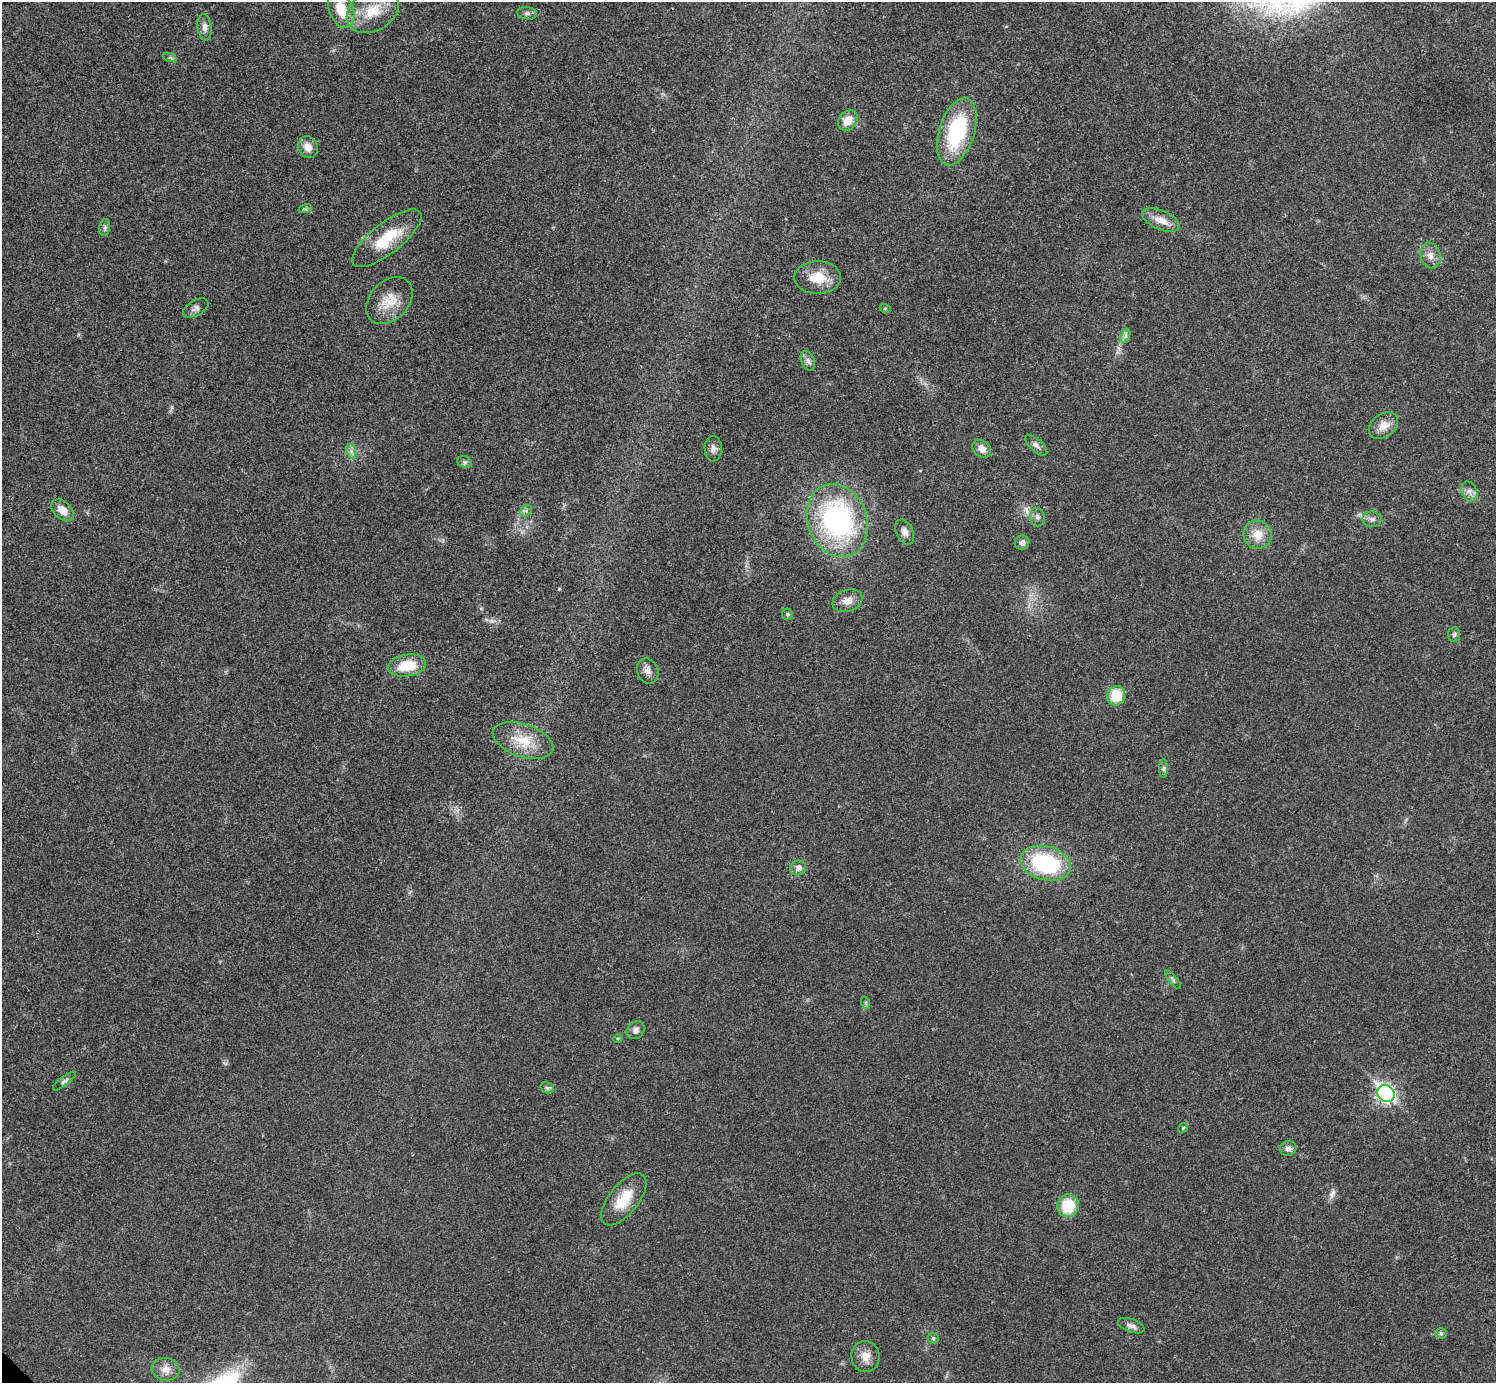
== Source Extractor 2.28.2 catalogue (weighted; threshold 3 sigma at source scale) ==
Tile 10 of 4 x 4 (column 2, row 3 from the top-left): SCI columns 1520-3013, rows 1541-2921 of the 6012 x 6012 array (HDU 1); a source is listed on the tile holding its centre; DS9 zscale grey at full resolution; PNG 1498 x 1385 px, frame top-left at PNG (2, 2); each listed source drawn as its Kron ellipse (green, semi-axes under 4 px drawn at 4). Shown black and unused: <1% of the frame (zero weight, under 3 of 4 exposures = <1% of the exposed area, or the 3 px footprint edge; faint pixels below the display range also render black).
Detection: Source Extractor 2.28.2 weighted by HDU 2 'WHT'; one run over the whole footprint, this tile lists its part. Background 0.0198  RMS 0.0038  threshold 0.0169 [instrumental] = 3 sigma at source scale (4.5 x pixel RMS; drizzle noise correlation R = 1.50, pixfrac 1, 0.05/0.05 arcsec/px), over >= 5 px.
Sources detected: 61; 1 long thin detection or spike segment (spike, bleed or trail) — neither listed nor drawn; the other 60 listed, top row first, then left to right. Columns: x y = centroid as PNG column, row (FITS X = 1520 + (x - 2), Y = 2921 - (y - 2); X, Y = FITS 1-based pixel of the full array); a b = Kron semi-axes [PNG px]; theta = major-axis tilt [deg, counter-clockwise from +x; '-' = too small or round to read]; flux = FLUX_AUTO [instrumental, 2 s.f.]
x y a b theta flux
341 9 19 12 -66 9
373 11 28 20 30 11
527 13 10 6 -9 1.2
205 27 13 7 -83 2.1
170 58 7 4 -18 0.68
848 120 11 8 47 5.3
957 132 35 17 73 32
308 147 11 9 -67 3.4
305 209 7 4 17 0.57
1161 220 20 9 -23 4.5
105 227 8 5 83 1
387 238 42 15 38 15
1430 255 13 10 -74 2.8
818 277 23 16 -1 8.6
389 301 27 19 46 8.5
196 308 14 7 30 1.6
885 308 5 3 - 0.38
1125 336 7 4 71 0.96
808 361 10 6 -67 1.5
1383 426 16 11 36 4.3
1036 445 14 6 -42 1.5
713 449 13 8 -89 1.9
982 449 10 7 -41 2.6
351 451 7 4 -72 1.1
464 462 7 5 -22 0.88
1469 491 10 7 -67 1.9
63 510 13 8 -41 4.1
526 511 6 5 - 0.86
1037 517 9 7 -81 1.3
1372 519 9 7 -1 1.5
837 520 37 29 -69 73
905 532 13 8 -65 2.3
1257 534 14 13 - 5.5
1022 543 7 7 - 1.6
848 601 15 10 19 3.2
787 614 6 5 - 0.69
1454 634 7 6 - 0.82
407 665 19 11 10 11
648 671 13 10 -71 2.4
1116 696 10 9 - 11
523 740 31 16 -19 11
1163 769 9 4 90 0.89
1046 863 26 17 -15 37
798 868 8 7 - 2
1173 980 11 4 -51 0.89
866 1003 6 4 -71 0.6
636 1030 9 8 - 1.8
618 1038 5 3 - 0.36
64 1081 14 4 38 1.1
547 1088 7 5 -20 0.77
1386 1094 9 8 - 120
1183 1128 5 4 - 0.43
1288 1149 8 7 - 1.8
624 1199 31 14 51 10
1068 1206 11 11 - 13
1131 1326 14 6 -20 1.8
1441 1333 6 5 - 0.68
933 1338 5 5 - 0.69
865 1356 15 14 - 4.1
166 1369 14 11 -10 3.1